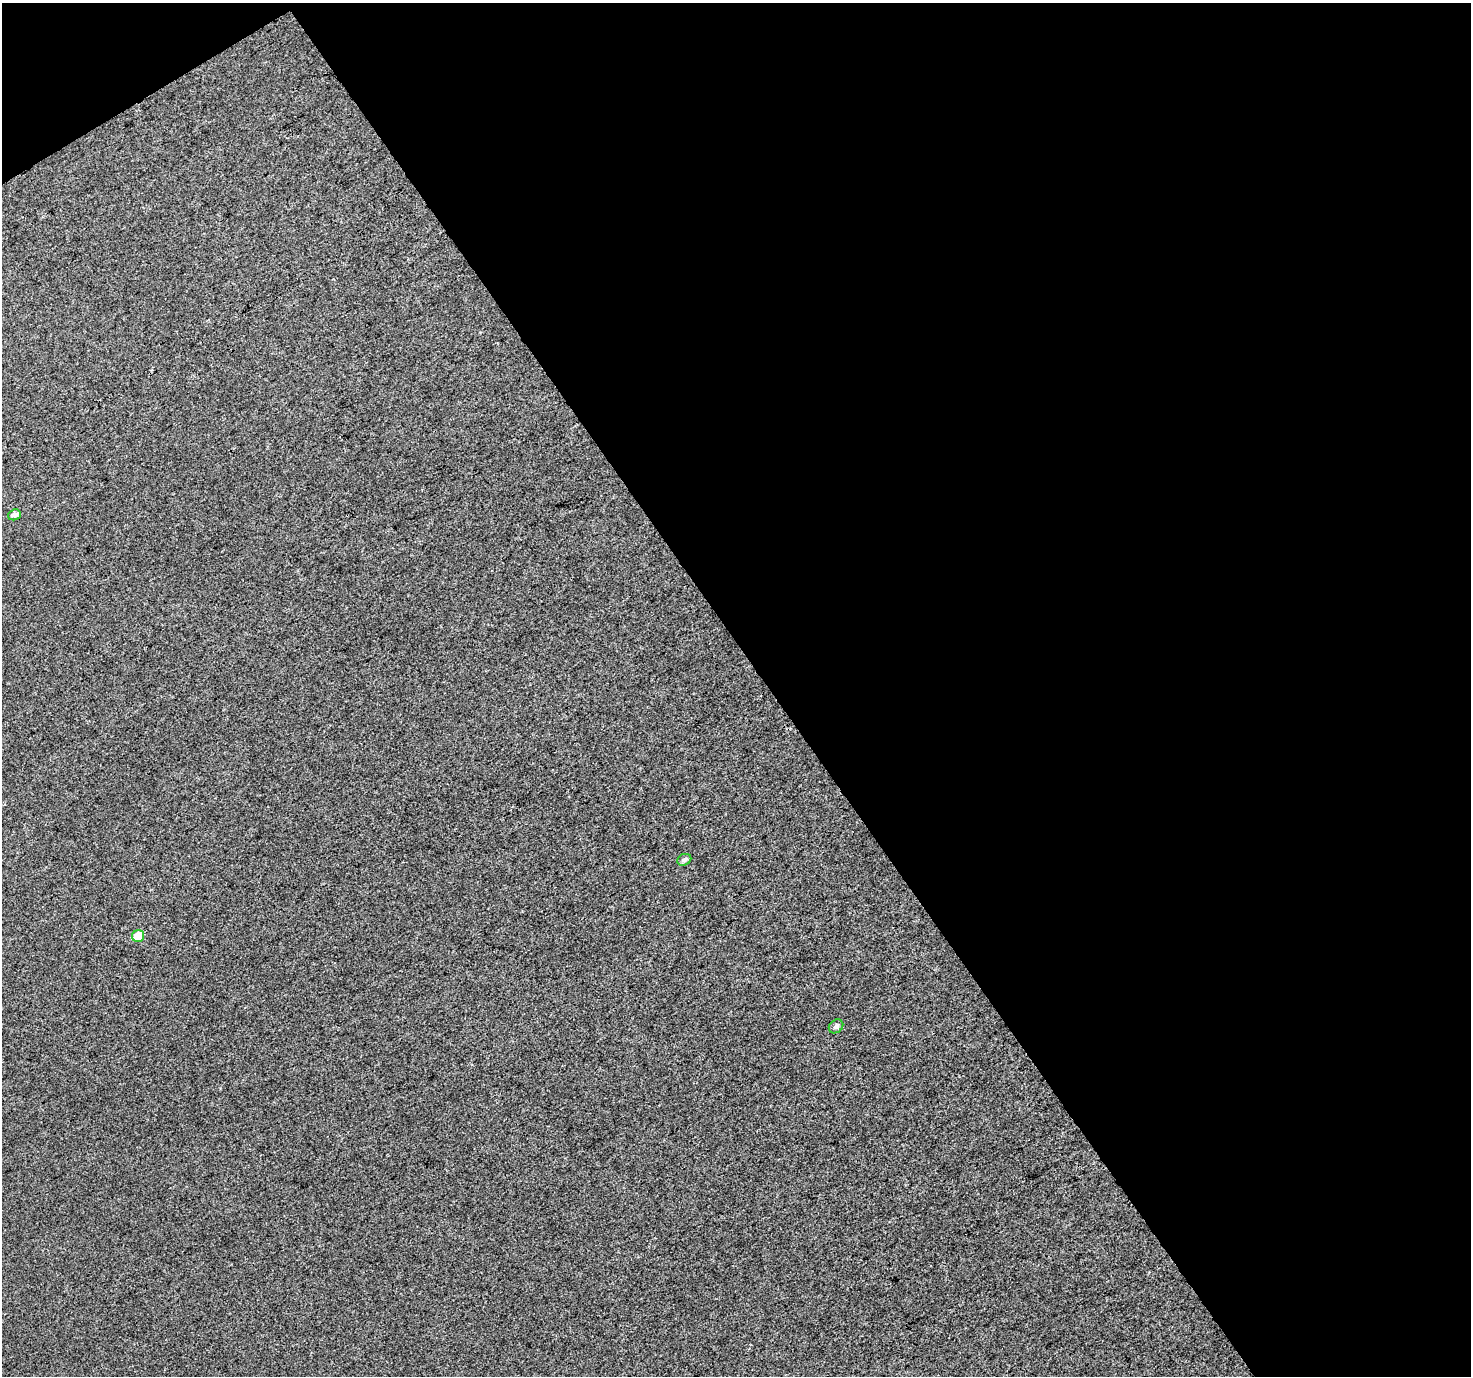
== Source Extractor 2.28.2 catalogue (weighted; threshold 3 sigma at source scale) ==
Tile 2 of 2 x 2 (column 2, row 1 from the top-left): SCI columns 1469-2937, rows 1443-2816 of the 2940 x 2902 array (HDU 1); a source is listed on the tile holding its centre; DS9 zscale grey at full resolution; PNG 1473 x 1378 px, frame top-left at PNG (2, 3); each listed source drawn as its Kron ellipse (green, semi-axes under 4 px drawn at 4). Shown black and unused: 49% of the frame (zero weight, under 3 of 4 exposures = <1% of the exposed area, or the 3 px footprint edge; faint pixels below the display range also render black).
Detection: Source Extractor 2.28.2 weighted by HDU 2 'WHT'; one run over the whole footprint, this tile lists its part. Background 0.0124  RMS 0.011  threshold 0.0494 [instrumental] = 3 sigma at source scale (4.5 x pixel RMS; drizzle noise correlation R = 1.50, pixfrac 1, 0.0396/0.0396 arcsec/px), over >= 5 px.
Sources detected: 4; all 4 listed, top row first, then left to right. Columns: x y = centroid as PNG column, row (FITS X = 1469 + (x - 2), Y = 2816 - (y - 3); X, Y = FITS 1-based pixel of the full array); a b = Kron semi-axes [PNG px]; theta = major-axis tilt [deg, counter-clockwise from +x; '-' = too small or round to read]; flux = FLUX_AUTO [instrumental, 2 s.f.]
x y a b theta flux
14 515 6 5 - 4.9
684 860 7 5 27 3.3
138 936 6 6 - 22
836 1026 8 6 41 3.5